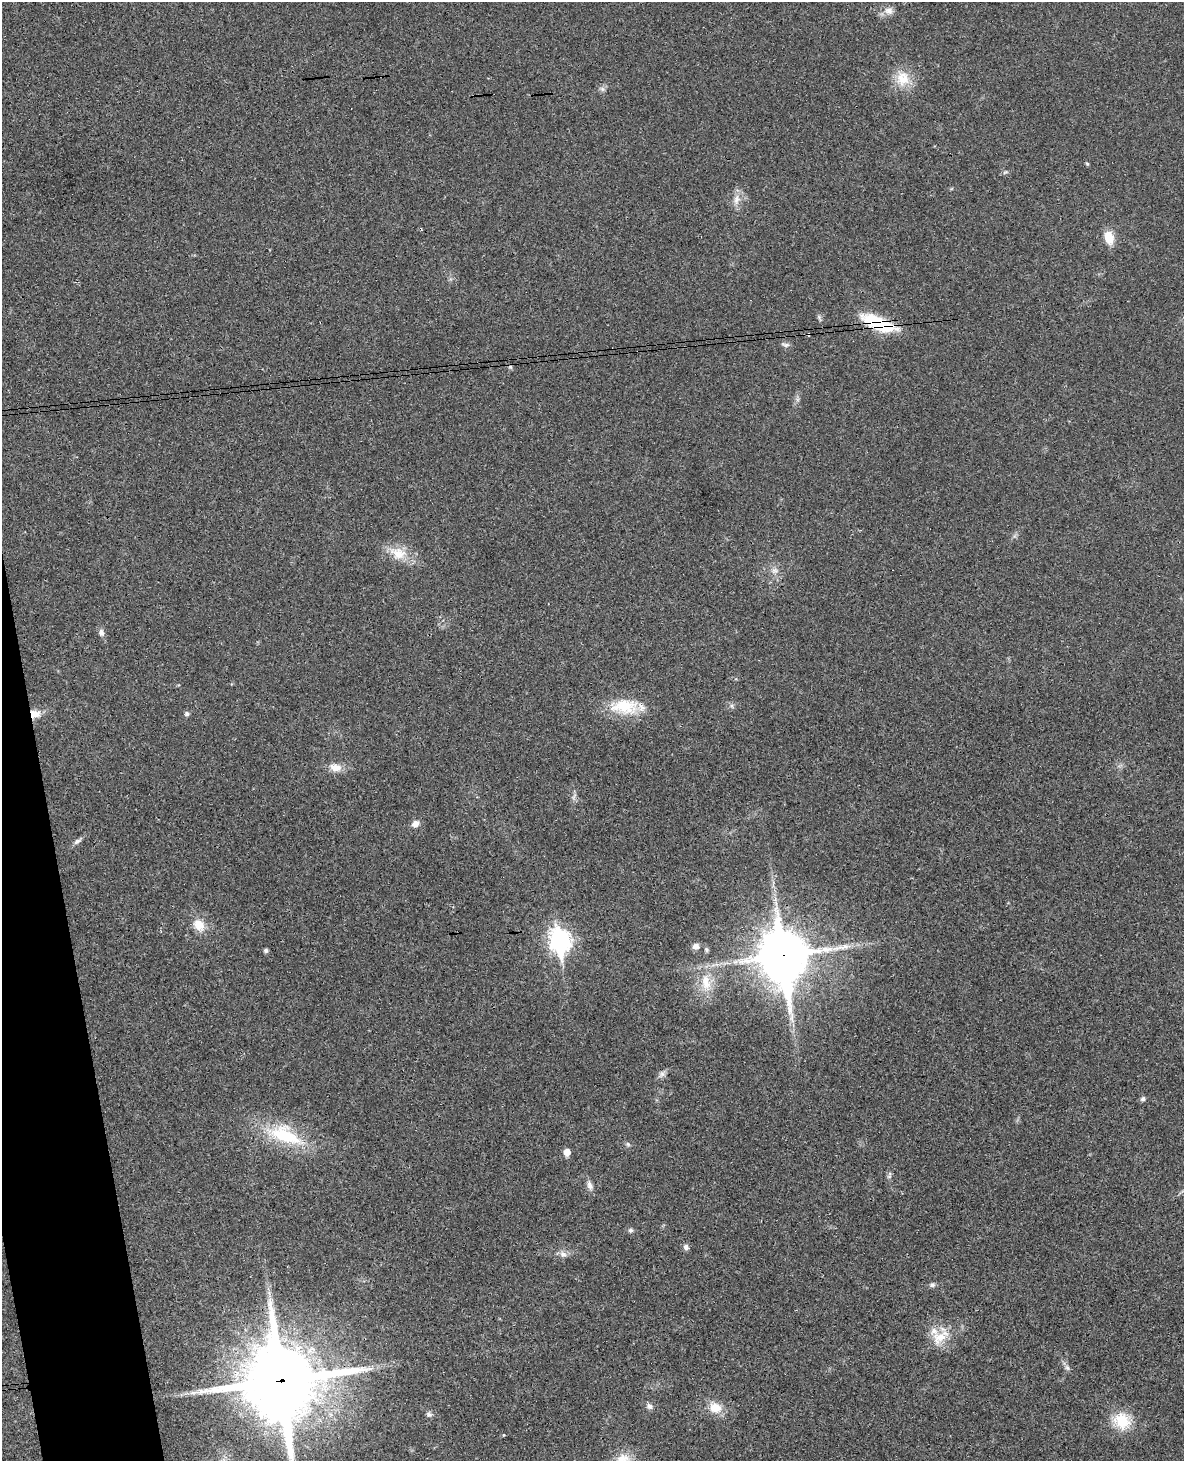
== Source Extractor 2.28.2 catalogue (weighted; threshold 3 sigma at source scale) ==
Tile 7 of 4 x 3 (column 3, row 2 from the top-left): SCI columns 2424-3605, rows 1713-3171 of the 4843 x 4777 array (HDU 1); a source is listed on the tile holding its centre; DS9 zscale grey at full resolution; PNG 1186 x 1463 px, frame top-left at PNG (2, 2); no overlay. Shown black and unused: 4% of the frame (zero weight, under 3 of 4 exposures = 6% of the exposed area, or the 3 px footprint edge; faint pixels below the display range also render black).
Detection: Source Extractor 2.28.2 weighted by HDU 2 'WHT'; one run over the whole footprint, this tile lists its part. Background 0.0328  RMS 0.0041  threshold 0.0186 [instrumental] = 3 sigma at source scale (4.5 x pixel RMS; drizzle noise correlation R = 1.50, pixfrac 1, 0.05/0.05 arcsec/px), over >= 5 px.
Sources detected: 47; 1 cosmic-ray / hot-pixel residue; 1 long thin detection or spike segment (spike, bleed or trail) — not listed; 2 inside a brighter listed object's ellipse — not listed separately; the other 43 listed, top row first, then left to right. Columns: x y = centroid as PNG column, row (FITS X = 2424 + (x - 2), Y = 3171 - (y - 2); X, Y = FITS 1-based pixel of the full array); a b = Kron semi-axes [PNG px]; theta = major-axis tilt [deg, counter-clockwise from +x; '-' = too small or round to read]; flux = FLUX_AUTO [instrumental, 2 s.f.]
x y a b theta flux
889 11 12 8 -2 2.5
903 78 20 18 -66 8.7
1087 164 6 4 -3 0.42
736 199 14 8 82 3.2
1109 237 13 9 -74 7.2
879 323 36 15 -21 22
808 334 3 2 - 0.73
786 345 10 5 -8 1.1
398 553 25 16 -18 8.5
775 570 9 6 5 1.4
101 632 10 7 -80 1.5
624 706 39 19 -1 16
732 706 6 4 -71 0.74
35 714 14 10 0 4.2
187 714 5 5 - 1.2
335 767 18 10 -12 4
415 824 9 7 20 2.4
77 841 11 5 30 1.3
199 925 16 12 -53 5.7
560 941 10 8 -79 220
696 946 8 7 - 2.2
266 950 5 5 - 0.81
706 950 7 4 -70 0.74
783 956 19 14 -81 1800
706 982 27 12 -79 8.9
662 1074 7 7 - 1.3
1143 1099 7 5 16 0.92
285 1135 49 22 -24 25
628 1144 7 5 -47 0.73
567 1152 5 5 - 4.6
590 1185 12 7 -63 2
631 1230 6 6 - 0.89
686 1247 8 7 - 1.3
563 1254 10 8 -27 2
932 1285 8 6 23 1
939 1337 23 15 34 8.7
1067 1368 7 5 -67 1.1
281 1381 25 23 -82 4200
650 1406 8 6 -32 1.4
715 1408 16 13 -22 6.1
429 1414 9 5 -18 1.1
1122 1421 22 18 -44 12
504 1435 4 2 - 0.28
Overlapping masked pixels (flux is a lower limit): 5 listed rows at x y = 879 323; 808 334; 35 714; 783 956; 281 1381
Isophote crosses this tile's border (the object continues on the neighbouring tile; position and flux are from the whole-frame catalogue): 1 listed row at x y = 281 1381